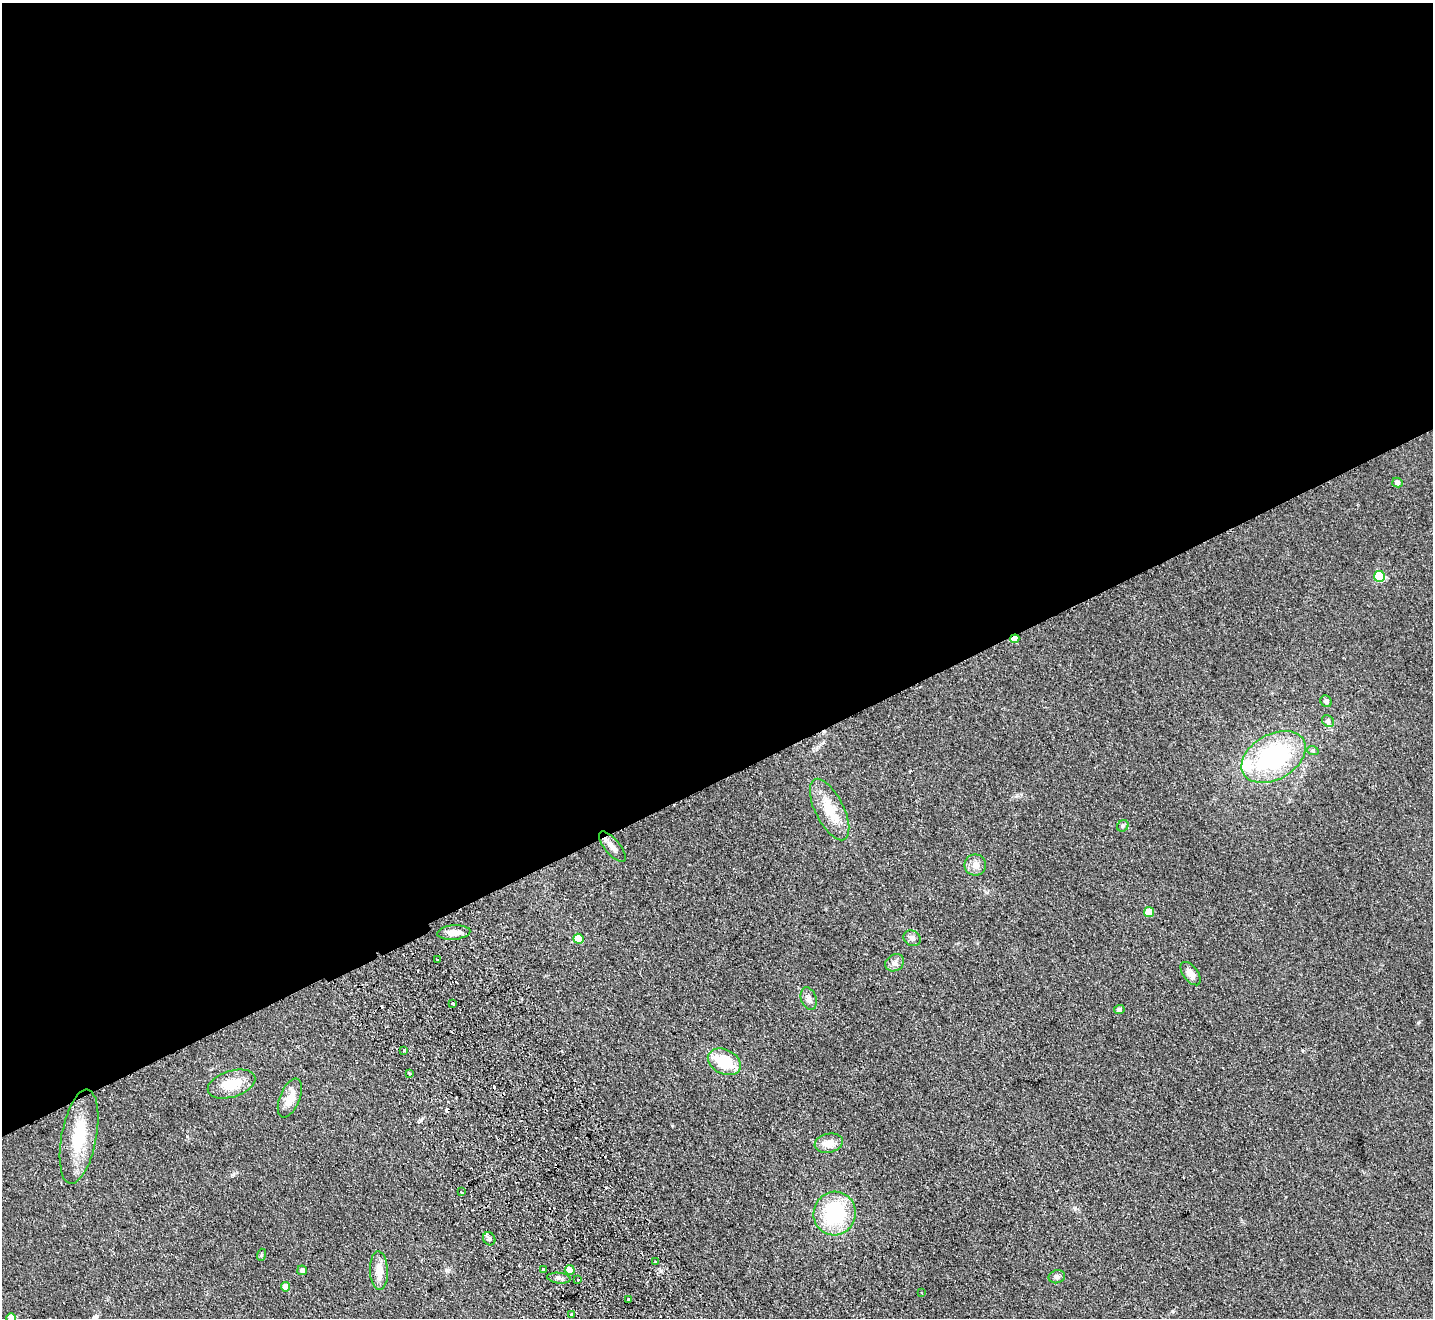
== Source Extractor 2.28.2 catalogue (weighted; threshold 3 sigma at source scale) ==
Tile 2 of 4 x 4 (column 2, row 1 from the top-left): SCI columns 1484-2914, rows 4272-5587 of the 5830 x 5776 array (HDU 1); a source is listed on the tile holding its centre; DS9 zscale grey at full resolution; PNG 1435 x 1320 px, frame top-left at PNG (2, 3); each listed source drawn as its Kron ellipse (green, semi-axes under 4 px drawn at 4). Shown black and unused: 59% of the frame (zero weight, under 2 of 3 exposures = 3% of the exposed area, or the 3 px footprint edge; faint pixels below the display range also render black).
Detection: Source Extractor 2.28.2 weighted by HDU 2 'WHT'; one run over the whole footprint, this tile lists its part. Background 0.0999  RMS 0.0098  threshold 0.044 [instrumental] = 3 sigma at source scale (4.5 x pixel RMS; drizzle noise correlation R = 1.50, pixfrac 1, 0.05/0.05 arcsec/px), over >= 5 px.
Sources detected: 51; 5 cosmic-ray / hot-pixel residue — neither listed nor drawn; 1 inside a brighter listed object's ellipse — not listed separately; the other 45 listed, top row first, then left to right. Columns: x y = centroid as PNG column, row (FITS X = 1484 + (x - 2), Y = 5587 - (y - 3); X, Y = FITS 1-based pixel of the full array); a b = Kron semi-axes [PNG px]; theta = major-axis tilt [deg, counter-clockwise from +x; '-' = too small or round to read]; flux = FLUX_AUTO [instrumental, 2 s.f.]
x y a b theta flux
1397 483 5 4 - 3.8
1379 576 5 5 - 66
1015 639 5 4 - 15
1326 701 6 5 - 2.5
1328 721 6 5 - 2.2
1313 751 6 4 -19 1.3
1274 757 34 22 29 120
830 810 33 14 -63 26
1123 826 6 5 - 1.8
612 847 19 7 -50 7.7
975 865 11 10 - 7.1
1149 912 5 5 - 22
454 932 16 7 5 9
912 938 9 7 -28 3.4
578 939 5 5 - 21
437 960 3 2 - 1
895 963 10 8 33 4
1191 974 13 7 -53 7.2
809 999 11 7 -71 4.6
452 1004 3 3 - 2.4
1119 1009 5 4 - 2.8
404 1051 3 3 - 3.3
724 1062 17 12 -26 36
409 1074 4 3 - 1.4
231 1084 24 13 17 27
290 1098 20 10 67 15
79 1137 48 17 79 42
829 1143 14 9 11 10
461 1192 3 2 - 1.2
835 1213 22 21 - 70
489 1239 7 6 - 2.3
261 1255 6 4 72 1.4
655 1262 4 3 - 4.1
302 1270 5 5 - 3.1
544 1270 4 3 - 4.7
570 1270 5 5 - 12
379 1271 19 9 -87 12
1057 1277 8 6 12 2.8
559 1278 12 5 -7 3.3
578 1280 3 3 - 1.4
285 1287 5 4 - 10
921 1293 2 2 - 0.79
628 1299 3 3 - 2.7
571 1314 3 3 - 3.6
11 1318 5 4 - 15
Overlapping masked pixels (flux is a lower limit): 1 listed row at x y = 1015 639
Isophote crosses this tile's border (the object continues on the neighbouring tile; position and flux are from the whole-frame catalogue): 1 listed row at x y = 11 1318
Unlisted compact peaks at least as high as the median listed source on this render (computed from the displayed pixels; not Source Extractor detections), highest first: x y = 1418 1023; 446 1270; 187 1136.